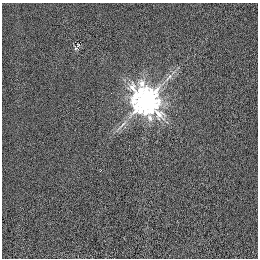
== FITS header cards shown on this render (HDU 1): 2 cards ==
NAXIS1  =                  256 /
NAXIS2  =                  256 /

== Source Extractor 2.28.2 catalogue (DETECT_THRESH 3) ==
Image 256 x 256 px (HDU 1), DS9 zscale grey, 1 PNG px = 1 image px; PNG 260 x 260 px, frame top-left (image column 1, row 256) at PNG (2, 3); no overlay
Background 6.81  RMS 13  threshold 38.9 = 3 sigma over >= 5 px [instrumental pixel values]
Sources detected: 4; all 4 listed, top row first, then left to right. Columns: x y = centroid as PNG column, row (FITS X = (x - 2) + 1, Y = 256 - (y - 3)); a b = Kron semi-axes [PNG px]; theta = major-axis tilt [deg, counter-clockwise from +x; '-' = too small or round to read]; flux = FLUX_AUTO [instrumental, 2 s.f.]
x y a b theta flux
78 45 4 3 - 600
76 48 6 5 - 1400
169 77 18 6 50 6900
146 101 13 11 -59 810000